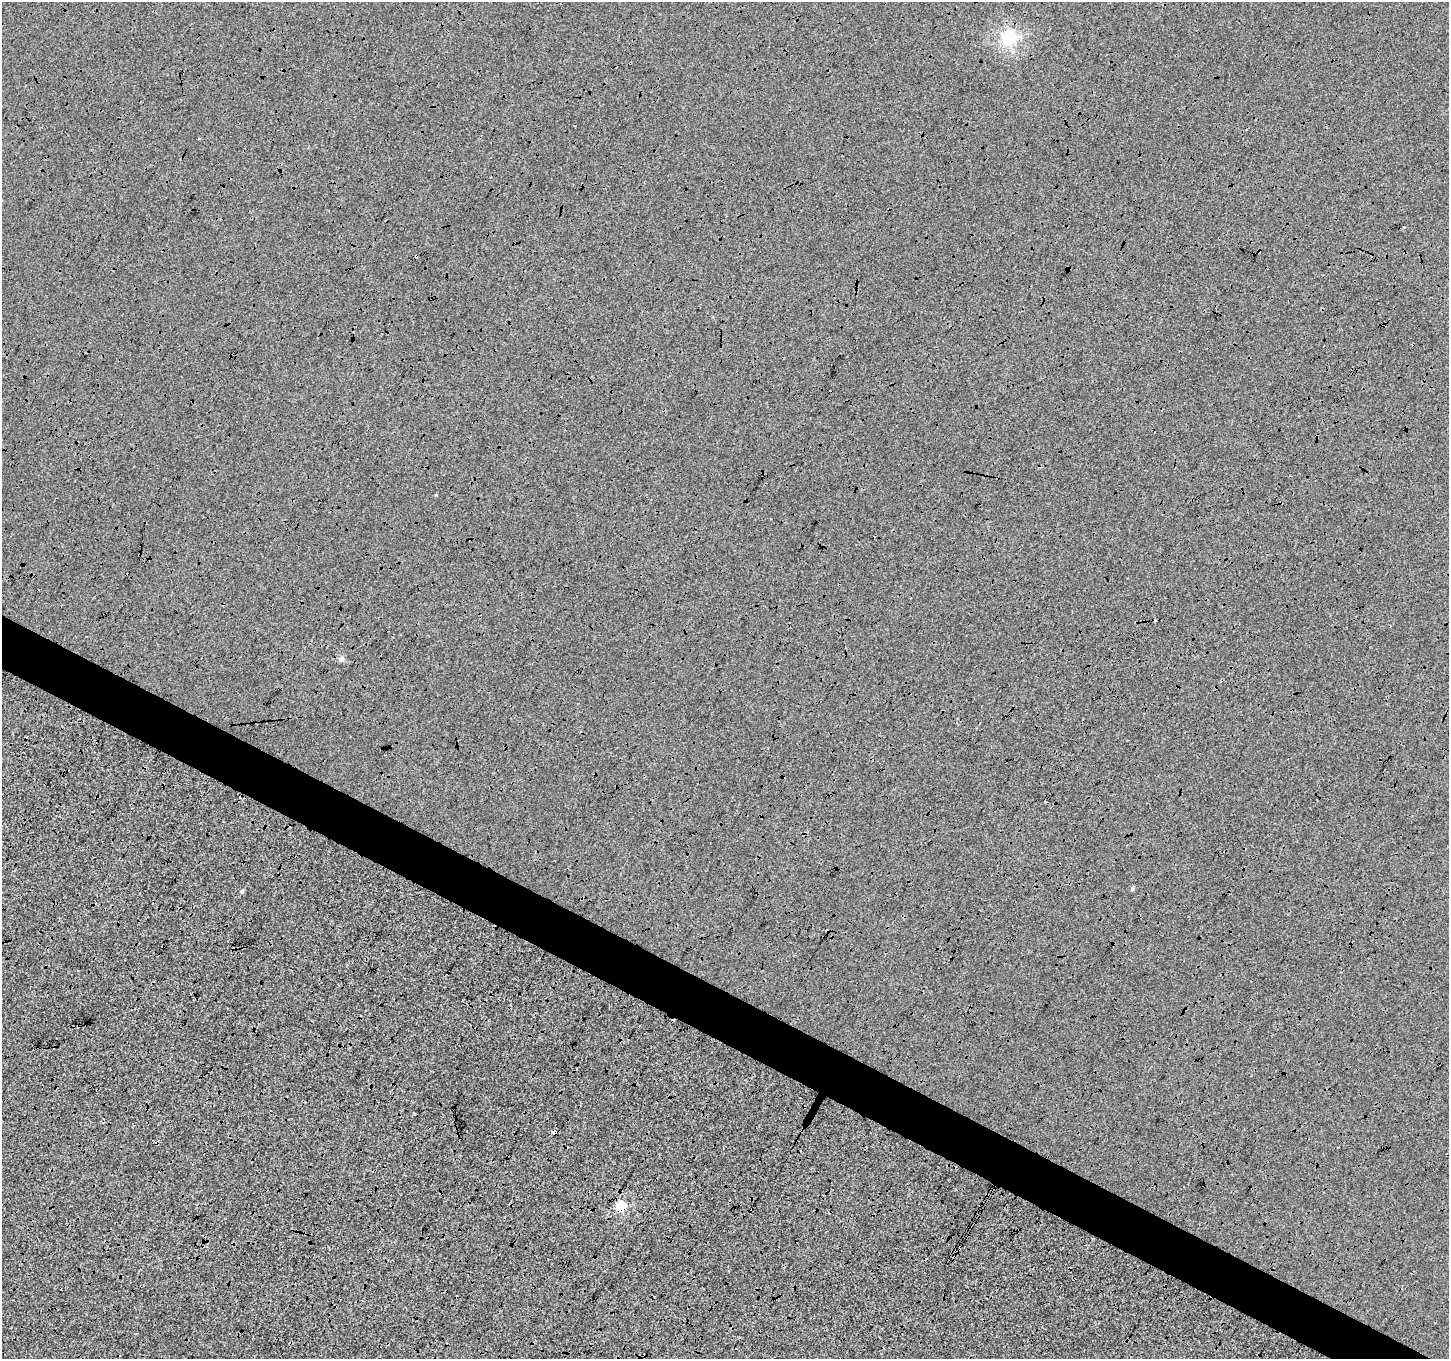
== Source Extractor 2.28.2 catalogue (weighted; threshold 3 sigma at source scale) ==
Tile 6 of 4 x 4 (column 2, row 2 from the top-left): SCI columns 1459-2905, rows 2979-4335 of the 5802 x 5891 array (HDU 1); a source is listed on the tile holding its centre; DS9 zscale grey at full resolution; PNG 1451 x 1361 px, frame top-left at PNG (2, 2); no overlay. Shown black and unused: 5% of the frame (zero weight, under 3 of 4 exposures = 2% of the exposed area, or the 3 px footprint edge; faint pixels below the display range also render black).
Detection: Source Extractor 2.28.2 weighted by HDU 2 'WHT'; one run over the whole footprint, this tile lists its part. Background -0.00411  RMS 0.0063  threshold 0.0286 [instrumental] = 3 sigma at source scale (4.5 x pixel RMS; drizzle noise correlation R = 1.50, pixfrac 1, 0.0396/0.0396 arcsec/px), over >= 5 px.
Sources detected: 18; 8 cosmic-ray / hot-pixel residue — not listed; the other 10 listed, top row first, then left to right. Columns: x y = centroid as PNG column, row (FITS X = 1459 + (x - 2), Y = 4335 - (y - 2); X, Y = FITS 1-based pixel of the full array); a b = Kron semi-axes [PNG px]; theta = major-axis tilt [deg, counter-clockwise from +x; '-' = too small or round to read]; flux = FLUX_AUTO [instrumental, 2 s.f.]
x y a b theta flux
1009 38 6 6 - 110
199 139 3 2 - 1
416 256 4 3 - 2.3
436 495 4 3 - 0.48
341 659 8 7 - 2
1132 888 6 3 81 0.83
242 891 6 4 73 1.1
554 1132 4 3 - 8.3
157 1142 5 4 - 0.96
621 1206 5 5 - 36
Overlapping masked pixels (flux is a lower limit): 4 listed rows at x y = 416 256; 554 1132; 157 1142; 621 1206